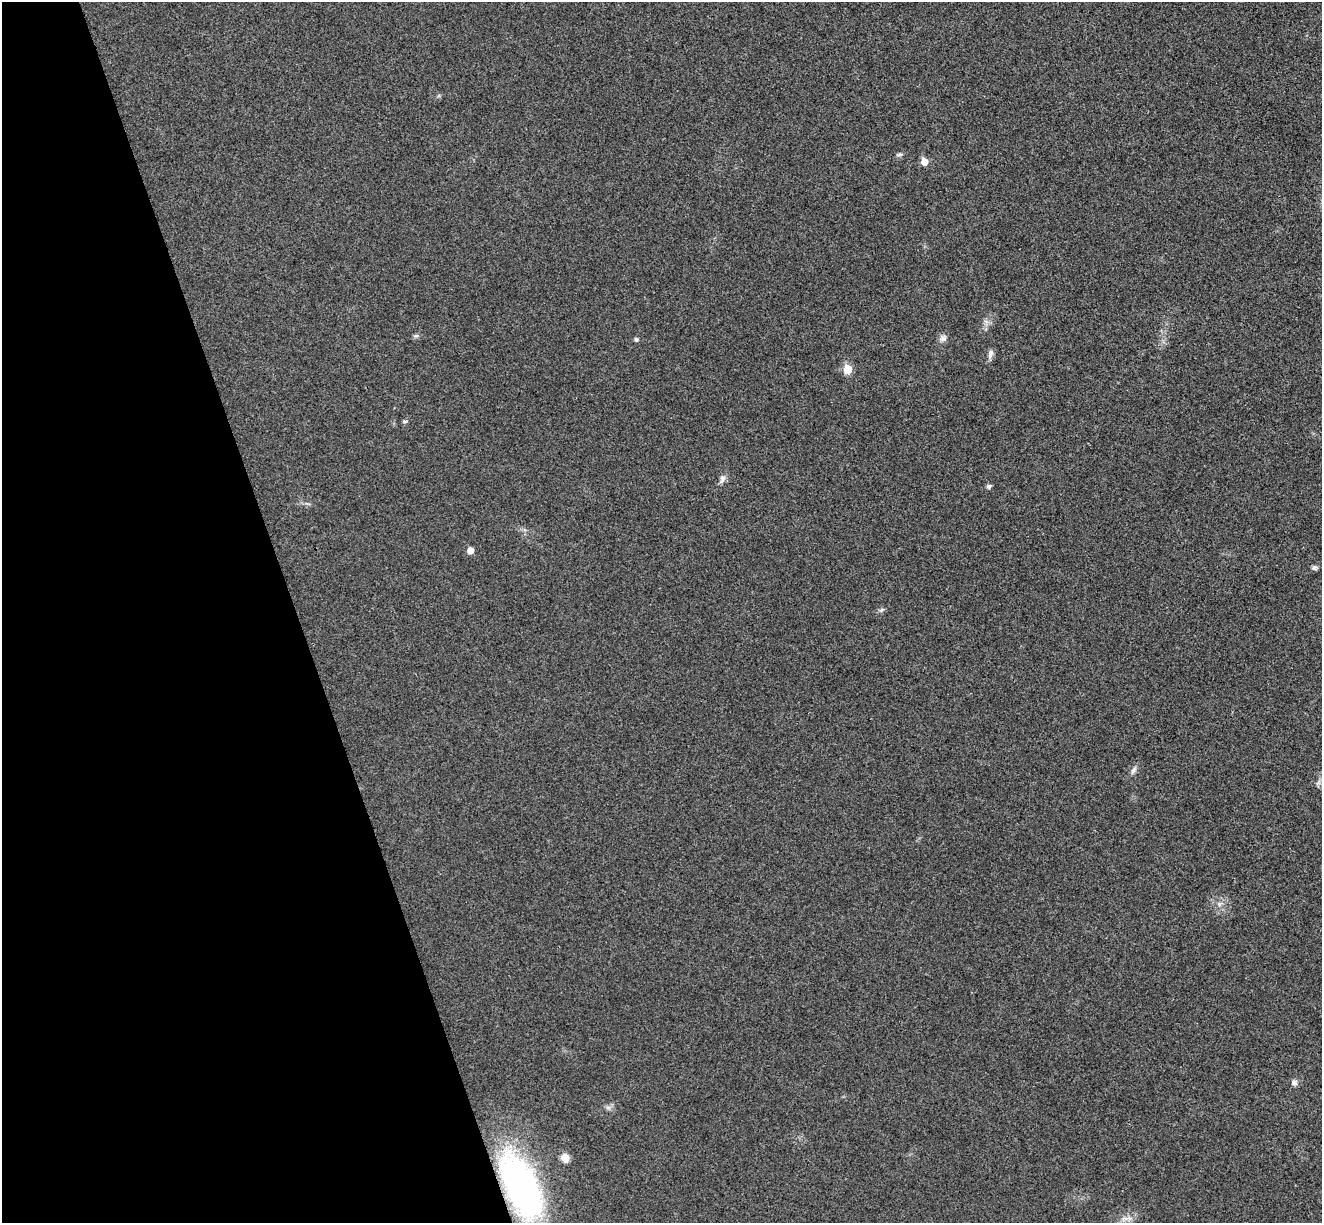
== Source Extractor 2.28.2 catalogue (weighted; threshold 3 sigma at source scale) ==
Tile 5 of 4 x 4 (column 1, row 2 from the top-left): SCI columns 56-1375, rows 2613-3833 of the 5394 x 5345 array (HDU 1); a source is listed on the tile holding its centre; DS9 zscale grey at full resolution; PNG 1324 x 1225 px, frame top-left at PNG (2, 2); no overlay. Shown black and unused: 22% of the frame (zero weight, under 3 of 4 exposures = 6% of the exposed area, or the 3 px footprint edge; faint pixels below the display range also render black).
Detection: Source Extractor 2.28.2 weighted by HDU 2 'WHT'; one run over the whole footprint, this tile lists its part. Background 0.0349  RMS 0.0066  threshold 0.0298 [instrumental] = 3 sigma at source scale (4.5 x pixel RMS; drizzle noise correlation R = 1.50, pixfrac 1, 0.05/0.05 arcsec/px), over >= 5 px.
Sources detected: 20; all 20 listed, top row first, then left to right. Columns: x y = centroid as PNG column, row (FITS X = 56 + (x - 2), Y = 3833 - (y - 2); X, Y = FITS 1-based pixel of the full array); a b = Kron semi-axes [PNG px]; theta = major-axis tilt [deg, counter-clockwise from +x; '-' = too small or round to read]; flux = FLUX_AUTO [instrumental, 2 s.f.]
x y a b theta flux
899 155 10 4 5 1.2
924 162 6 5 - 8.5
416 336 8 5 18 1.4
943 338 10 9 - 2.8
636 339 6 5 - 1.2
990 354 13 7 78 2.7
847 369 6 5 - 19
405 421 8 4 0 1
722 479 12 7 73 3
989 486 5 5 - 2.1
470 550 5 5 - 6.3
1314 568 7 6 - 1.7
881 610 8 5 36 1.5
1133 770 11 6 57 2.4
1318 782 9 5 45 1.9
1294 1082 8 7 - 2.3
608 1108 7 5 -1 1.8
565 1158 9 8 - 7.4
521 1186 65 29 -65 210
1126 1218 20 5 6 4.5
Overlapping masked pixels (flux is a lower limit): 1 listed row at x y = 521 1186
Isophote crosses this tile's border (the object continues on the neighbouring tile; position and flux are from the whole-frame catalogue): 1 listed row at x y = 521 1186